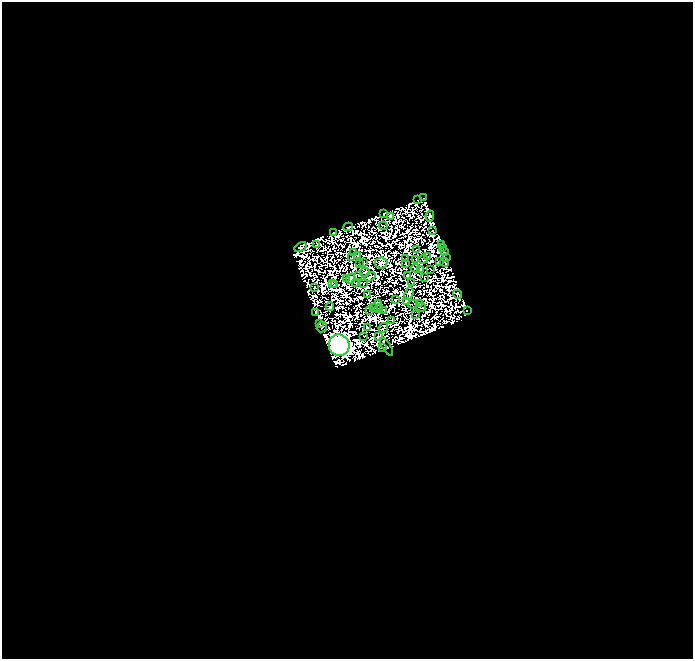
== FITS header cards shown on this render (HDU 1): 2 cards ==
NAXIS1  =                  691
NAXIS2  =                  657

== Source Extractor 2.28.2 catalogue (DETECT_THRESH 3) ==
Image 691 x 657 px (HDU 1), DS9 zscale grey, 1 PNG px = 1 image px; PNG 695 x 661 px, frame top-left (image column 1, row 657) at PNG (2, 2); each listed source drawn as its Kron ellipse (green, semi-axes under 4 px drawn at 4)
Background 0.903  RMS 6.5e-05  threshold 1.96e-04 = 3 sigma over >= 5 px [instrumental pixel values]
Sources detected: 144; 72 with non-positive FLUX_AUTO (blend fragments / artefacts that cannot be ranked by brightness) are neither listed nor drawn; the other 72 listed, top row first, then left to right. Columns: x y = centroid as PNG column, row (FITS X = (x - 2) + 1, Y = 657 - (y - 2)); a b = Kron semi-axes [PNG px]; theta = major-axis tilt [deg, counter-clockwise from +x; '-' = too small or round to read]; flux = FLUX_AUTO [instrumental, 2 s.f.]
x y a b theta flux
424 198 3 2 - 15
417 199 3 2 - 7.2
384 214 4 2 - 9.2
390 216 3 3 - 1.2
430 216 5 4 - 82
383 226 4 2 - 8.8
348 227 5 3 - 9.7
432 231 2 2 - 2.2
333 232 3 2 - 14
317 244 2 2 - 23
441 244 4 2 - 6.9
301 247 6 4 34 11
443 247 3 3 - 3.6
416 249 3 2 - 9.1
444 252 3 3 - 28
354 253 2 2 - 12
357 255 3 2 - 1.5
427 257 2 2 - 6
351 258 2 2 - 18
406 258 2 2 - 14
447 258 3 2 - 15
416 259 2 2 - 9.9
423 259 5 2 - 10
364 262 3 2 - 1.4
439 262 3 2 - 5.5
444 262 4 2 - 8.7
360 263 2 2 - 7
381 263 6 5 - 45
405 264 3 2 - 19
415 268 4 3 - 28
420 269 4 2 - 12
431 269 2 2 - 9.6
365 272 5 4 - 9.3
359 275 3 2 - 15
408 275 4 3 - 6.8
370 277 6 3 34 7.8
346 278 3 2 - 4.4
424 278 2 2 - 12
351 279 5 2 - 23
412 282 3 2 - 0.89
332 283 2 2 - 7.5
356 283 2 2 - 15
364 283 2 2 - 8.6
335 285 2 2 - 7.4
314 287 3 2 - 7.2
367 294 3 2 - 21
409 294 7 4 71 3.5
458 294 5 2 - 57
396 300 3 2 - 7.4
406 301 3 3 - 35
413 304 5 2 - 7.6
419 304 3 2 - 4.5
377 306 6 3 62 6.6
330 307 4 3 - 10
421 307 4 2 - 18
373 308 3 2 - 15
378 309 5 3 - 34
383 310 3 2 - 1.2
467 310 3 2 - 20
370 311 3 2 - 5.7
315 312 3 3 - 29
416 315 3 2 - 3.1
391 320 3 2 - 18
319 323 4 3 - 30
322 327 5 5 - 36
367 328 3 2 - 11
383 328 5 3 - 1.2
364 336 2 2 - 18
378 336 3 2 - 9.3
339 345 11 10 - 83000
382 347 3 2 - 34
387 347 10 2 -58 29
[72 non-positive-flux detections neither listed nor drawn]